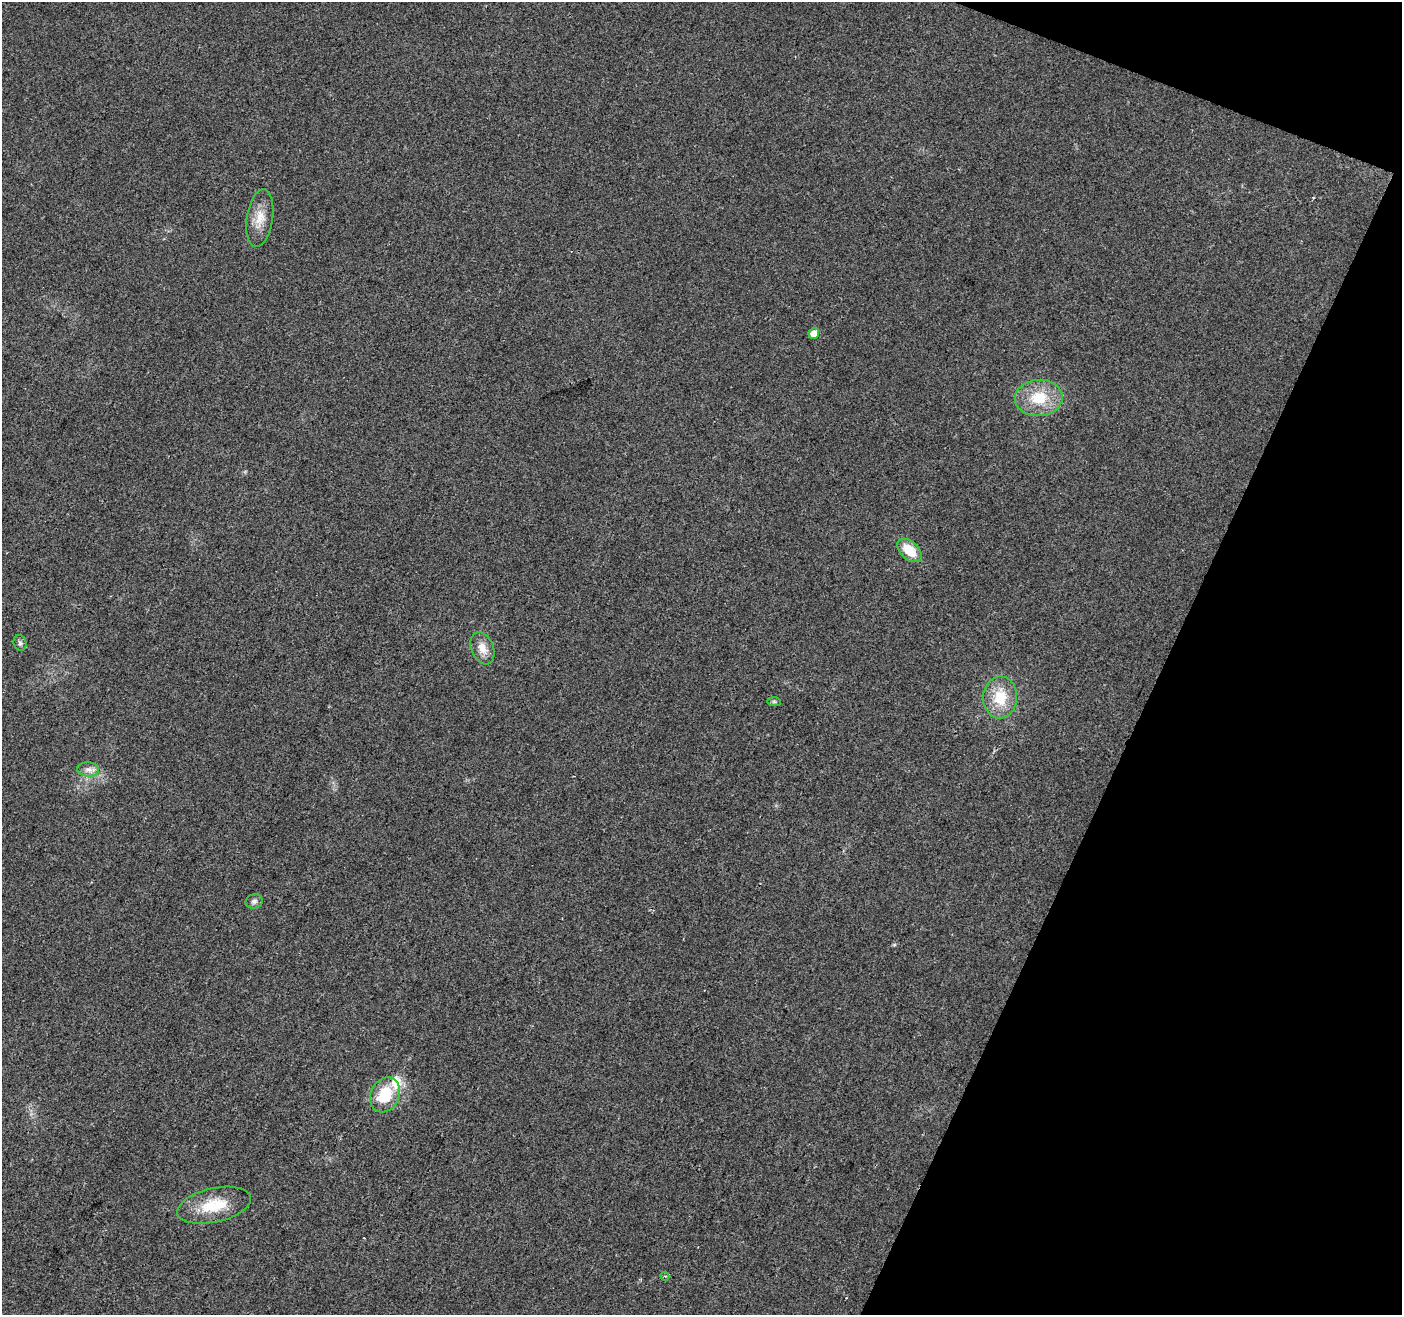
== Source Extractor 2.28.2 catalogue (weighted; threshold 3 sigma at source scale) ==
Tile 8 of 4 x 4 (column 4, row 2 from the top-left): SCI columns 4201-5600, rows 2834-4146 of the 5607 x 5732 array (HDU 1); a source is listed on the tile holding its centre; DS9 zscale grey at full resolution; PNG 1404 x 1317 px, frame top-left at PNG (2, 2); each listed source drawn as its Kron ellipse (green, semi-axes under 4 px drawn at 4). Shown black and unused: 19% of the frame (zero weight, under 2 of 3 exposures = <1% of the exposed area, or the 3 px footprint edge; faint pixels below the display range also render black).
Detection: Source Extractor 2.28.2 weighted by HDU 2 'WHT'; one run over the whole footprint, this tile lists its part. Background 0.0354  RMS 0.0068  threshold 0.0305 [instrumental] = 3 sigma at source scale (4.5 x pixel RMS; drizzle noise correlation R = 1.50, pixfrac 1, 0.0396/0.0396 arcsec/px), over >= 5 px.
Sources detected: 16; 2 cosmic-ray / hot-pixel residue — neither listed nor drawn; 1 inside a brighter listed object's ellipse — not listed separately; the other 13 listed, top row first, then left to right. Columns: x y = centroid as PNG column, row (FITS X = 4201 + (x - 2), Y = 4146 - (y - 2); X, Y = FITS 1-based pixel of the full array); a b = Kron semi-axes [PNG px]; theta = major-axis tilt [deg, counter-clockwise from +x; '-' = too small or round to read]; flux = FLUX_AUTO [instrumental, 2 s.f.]
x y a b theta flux
260 218 29 13 81 12
814 333 5 5 - 6.8
1039 398 24 18 4 23
909 550 14 9 -44 15
20 643 8 6 -74 1.6
482 648 17 11 -68 7.4
1000 697 21 17 88 20
774 702 7 4 -1 1.2
88 769 11 7 -7 3.5
254 901 9 7 15 2.1
385 1095 18 14 63 25
214 1205 38 17 13 23
665 1276 4 3 - 0.73